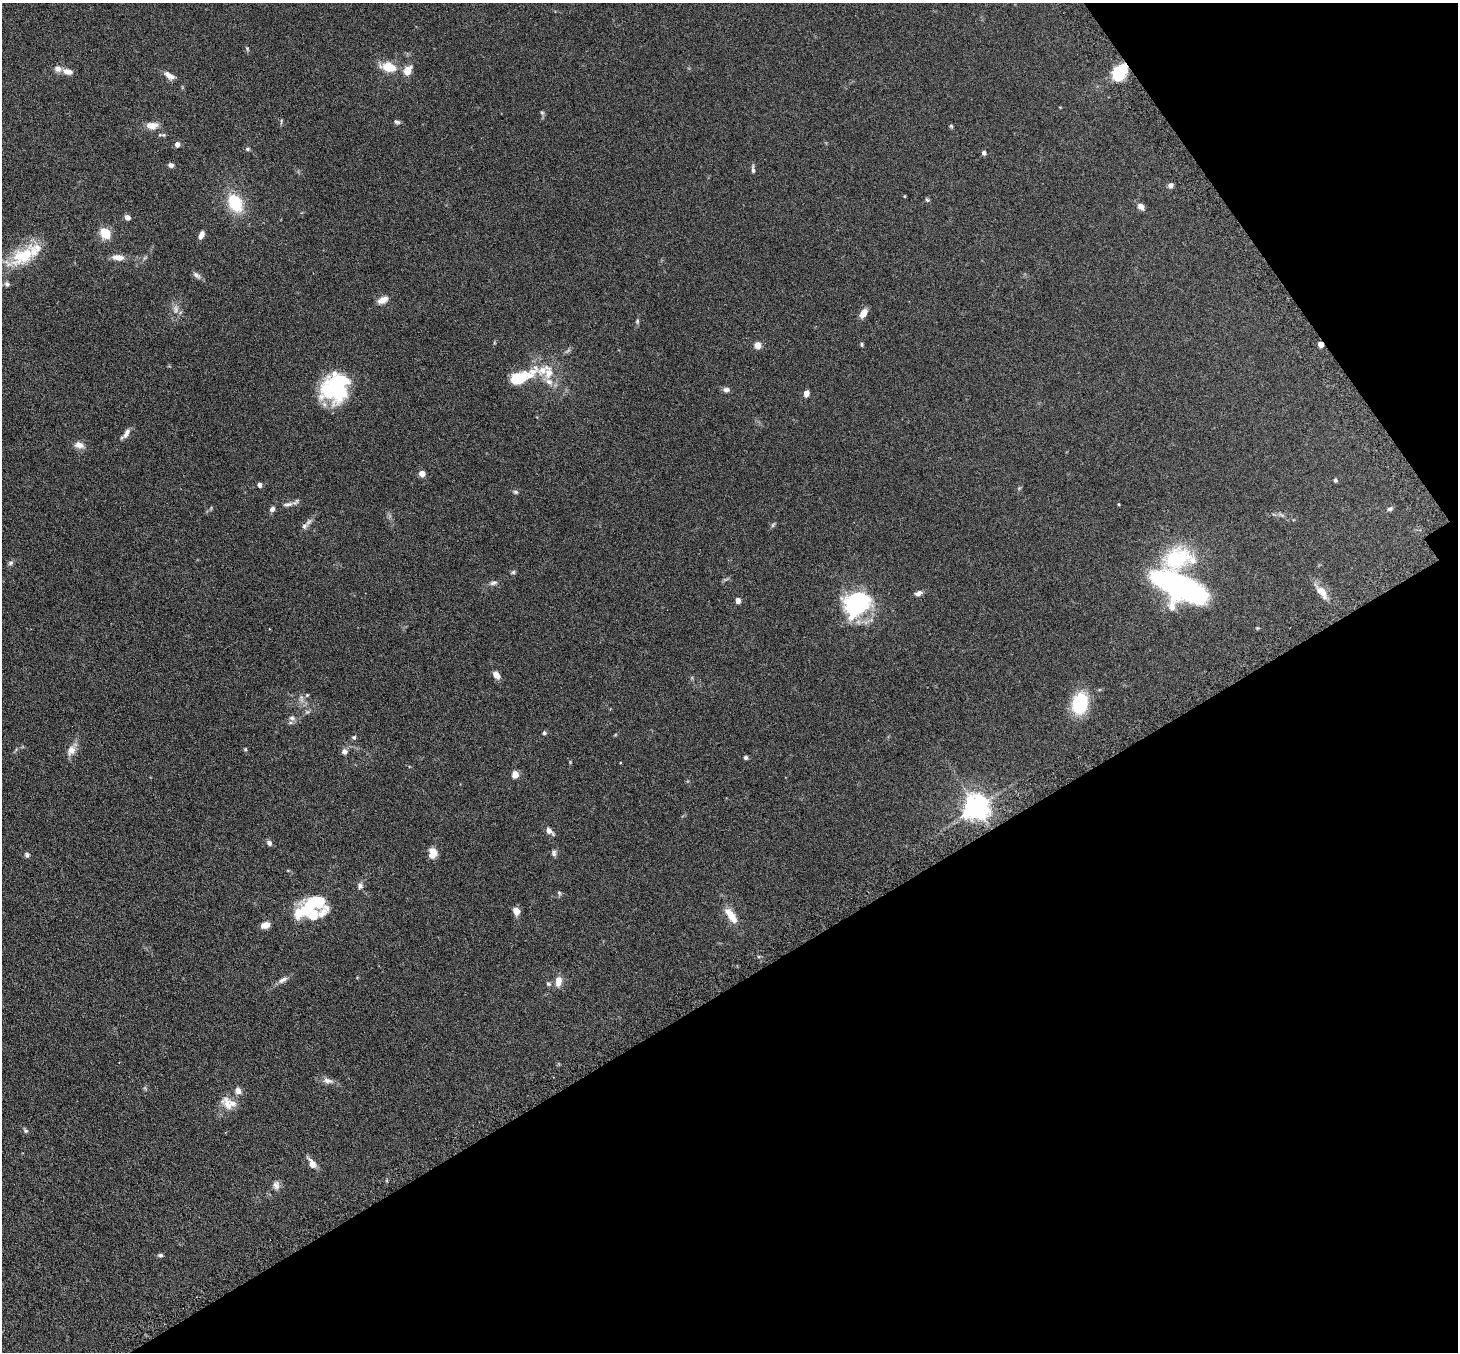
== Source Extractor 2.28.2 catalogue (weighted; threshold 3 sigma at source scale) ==
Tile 12 of 4 x 4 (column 4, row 3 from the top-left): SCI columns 4421-5876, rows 1539-2888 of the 5927 x 5916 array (HDU 1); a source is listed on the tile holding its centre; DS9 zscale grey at full resolution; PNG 1460 x 1354 px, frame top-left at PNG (2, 3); no overlay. Shown black and unused: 32% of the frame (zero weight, under 3 of 6 exposures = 4% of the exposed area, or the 3 px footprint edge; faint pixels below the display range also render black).
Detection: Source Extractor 2.28.2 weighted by HDU 2 'WHT'; one run over the whole footprint, this tile lists its part. Background 0.12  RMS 0.0045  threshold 0.0185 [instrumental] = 3 sigma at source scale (4.09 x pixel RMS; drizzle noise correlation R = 1.36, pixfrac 0.8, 0.05/0.05 arcsec/px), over >= 5 px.
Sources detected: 106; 5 inside a brighter object's white glare — not listed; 8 inside a brighter listed object's ellipse — not listed separately; the other 93 listed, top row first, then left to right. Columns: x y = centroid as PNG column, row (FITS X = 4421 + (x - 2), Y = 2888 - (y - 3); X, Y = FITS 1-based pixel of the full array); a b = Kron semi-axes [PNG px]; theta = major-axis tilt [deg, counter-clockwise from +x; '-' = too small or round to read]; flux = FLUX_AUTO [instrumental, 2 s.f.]
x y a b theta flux
247 49 6 4 -88 0.51
389 67 13 8 -16 10
67 71 14 7 -16 2.6
407 71 8 6 56 5.7
1119 72 10 7 57 31
169 75 15 7 -32 2.6
542 113 6 5 - 0.64
281 121 8 3 78 0.51
397 122 9 5 -27 0.83
152 126 14 9 -1 3.8
951 126 5 4 - 0.59
163 135 8 5 -7 0.68
177 144 6 5 - 1.6
247 149 6 5 - 0.65
984 153 6 5 - 0.99
171 165 6 5 - 1.3
753 169 12 4 -85 1
1171 185 6 6 - 1.1
904 196 3 3 - 0.31
927 200 6 5 - 0.58
235 203 20 14 -61 15
1141 206 8 6 -37 2.2
127 217 6 5 - 1.7
105 233 6 5 - 20
201 235 8 5 65 2.2
23 256 40 17 30 17
118 257 15 7 -5 2.9
196 275 13 6 -41 1.5
7 284 7 6 - 1.2
383 300 14 8 25 2.9
175 309 14 8 84 2.6
863 313 9 6 59 4.2
637 321 7 4 83 0.63
862 344 5 4 - 0.56
1321 344 4 4 - 4.3
758 345 8 8 - 2.4
542 370 36 15 -7 11
334 388 29 27 -13 34
726 390 8 6 2 1.5
806 393 7 5 70 1.9
126 433 14 6 63 2.2
79 445 13 8 -18 2.8
422 473 5 4 - 5.4
1335 480 5 4 - 0.58
260 485 5 4 - 1.1
516 492 7 5 -16 0.73
287 504 16 6 12 2.1
272 509 7 6 - 1.3
1390 509 8 5 18 0.86
773 525 8 4 57 0.65
304 526 11 7 48 1.6
10 563 7 6 - 0.93
513 572 6 5 - 0.67
493 583 10 6 13 1.4
1177 583 55 28 -27 94
1322 592 24 10 -50 4.9
918 593 10 6 16 1.5
738 600 6 5 - 1.6
857 604 30 25 29 38
496 675 8 5 -51 3.4
307 695 6 4 45 0.5
301 698 14 4 -83 1.5
1080 703 19 14 78 23
292 718 9 6 -18 1.5
544 733 5 5 - 0.69
354 737 5 5 - 0.68
245 749 5 4 - 0.45
71 750 17 11 58 3.3
344 751 7 7 - 1.6
746 757 5 5 - 0.78
515 775 8 7 - 2.7
976 807 8 8 - 440
549 831 11 6 -37 2.1
269 843 7 6 - 1.2
433 853 12 9 83 3.8
554 853 9 6 -84 1.1
27 855 6 6 - 0.95
360 886 8 7 - 1.4
559 893 6 5 - 0.62
316 902 29 17 18 24
516 911 8 6 -62 2.9
731 915 20 8 -54 6.3
265 925 9 6 16 3.3
283 980 16 6 30 1.9
558 981 13 8 81 3.2
548 984 6 5 - 0.7
328 1081 16 7 -7 2.2
238 1091 8 7 - 2.4
228 1105 26 11 -56 4.6
25 1131 7 5 -38 0.78
312 1163 15 8 -60 2.9
276 1185 11 8 -88 1.9
160 1255 7 4 -1 0.81
Overlapping masked pixels (flux is a lower limit): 2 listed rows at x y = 1119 72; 1321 344
Isophote crosses this tile's border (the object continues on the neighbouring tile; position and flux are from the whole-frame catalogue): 1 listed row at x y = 7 284